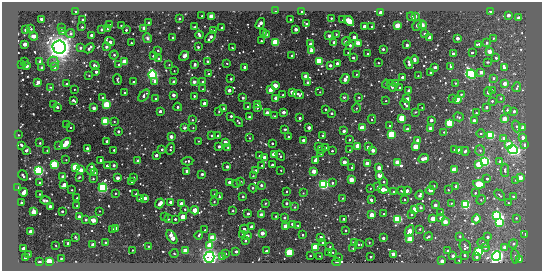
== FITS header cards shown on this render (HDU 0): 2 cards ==
NAXIS1  =                  540 / length of data axis 1
NAXIS2  =                  269 / length of data axis 2

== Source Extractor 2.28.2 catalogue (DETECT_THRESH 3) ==
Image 540 x 269 px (HDU 0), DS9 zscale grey, 1 PNG px = 1 image px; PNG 544 x 273 px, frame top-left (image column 1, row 269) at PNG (2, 2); each listed source drawn as its Kron ellipse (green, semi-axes under 4 px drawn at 4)
Background -187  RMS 200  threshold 594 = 3 sigma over >= 5 px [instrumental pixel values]
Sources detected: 527; of the 527, the 500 brightest by FLUX_AUTO listed and drawn (27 fainter detections omitted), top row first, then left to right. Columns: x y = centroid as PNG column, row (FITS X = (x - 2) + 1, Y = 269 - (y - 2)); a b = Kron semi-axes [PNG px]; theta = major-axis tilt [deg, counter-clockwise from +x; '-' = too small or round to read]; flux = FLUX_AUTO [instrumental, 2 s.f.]
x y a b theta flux
75 11 3 2 - 2.0e+04
275 11 2 2 - 1.1e+04
302 11 3 3 - 4.5e+04
491 11 3 2 - 8.6e+04
381 13 3 3 - 6.8e+05
508 15 3 3 - 2.0e+05
202 16 3 3 - 3.2e+04
211 16 3 3 - 5.3e+05
415 16 3 3 - 7.3e+04
411 17 4 3 - 4.1e+04
331 18 3 3 - 2.3e+04
519 18 3 3 - 2.1e+05
42 19 3 3 - 2.9e+05
83 19 3 3 - 3.1e+04
179 19 3 3 - 4.4e+04
290 19 3 2 - 1.8e+04
343 20 3 2 - 1.4e+04
349 21 6 4 -43 4.5e+05
149 23 3 3 - 5.3e+04
260 23 6 3 52 2.1e+05
306 24 3 3 - 2.2e+04
110 25 2 2 - 9.9e+03
121 25 3 2 - 1.5e+04
397 25 3 3 - 8.9e+05
417 25 6 3 58 8.6e+04
422 25 4 3 - 5.6e+04
364 26 3 3 - 2.2e+05
82 27 3 3 - 2.0e+04
195 27 3 2 - 3.0e+04
372 27 3 3 - 7.0e+04
61 28 3 3 - 3.9e+04
144 28 3 3 - 2.0e+05
222 28 3 3 - 3.2e+04
31 29 3 3 - 1.2e+04
102 29 3 3 - 8.1e+04
107 29 3 2 - 1.0e+04
296 29 3 3 - 1.7e+05
26 30 3 3 - 1.8e+05
126 30 3 3 - 4.3e+04
213 30 3 3 - 3.0e+04
63 32 3 3 - 6.8e+04
263 32 3 3 - 2.3e+04
71 33 5 4 - 3.3e+04
267 34 3 2 - 1.3e+04
336 34 3 3 - 1.1e+04
424 34 3 2 - 1.9e+04
91 35 3 3 - 1.5e+05
199 35 4 3 - 6.7e+04
34 36 4 3 - 1.2e+05
329 36 3 3 - 1.1e+05
210 37 6 3 50 1.7e+05
354 37 3 3 - 1.6e+05
147 38 5 4 - 3.8e+04
172 38 3 2 - 2.0e+04
429 38 4 3 - 3.0e+04
458 38 3 3 - 2.0e+05
493 38 3 2 - 1.6e+04
261 41 3 2 - 2.9e+04
110 42 5 3 - 1.4e+05
275 42 3 3 - 3.5e+06
334 42 3 3 - 8.6e+04
346 42 4 3 - 2.7e+04
131 43 3 3 - 2.3e+04
358 43 3 3 - 6.2e+05
487 43 4 3 - 3.7e+04
25 44 3 3 - 3.7e+05
310 44 3 3 - 1.4e+05
479 44 4 3 - 3.0e+04
350 45 3 3 - 2.1e+04
407 45 3 3 - 7.6e+04
59 47 7 6 - 1.8e+07
106 47 3 3 - 8.6e+04
198 47 3 3 - 3.0e+04
232 47 2 2 - 1.2e+04
80 48 3 3 - 5.5e+04
89 48 6 3 44 9.3e+04
383 49 3 3 - 3.9e+04
158 50 3 3 - 2.0e+04
311 50 3 3 - 3.9e+05
489 51 4 3 - 8.1e+04
348 53 3 2 - 1.3e+04
472 53 3 3 - 3.0e+04
368 54 3 2 - 1.7e+04
453 54 3 3 - 1.6e+05
114 55 4 4 - 2.1e+04
292 55 3 3 - 4.6e+04
153 56 3 3 - 2.6e+04
184 56 5 3 - 1.1e+05
353 58 3 3 - 4.9e+04
496 58 3 3 - 2.2e+04
158 59 3 3 - 5.6e+04
414 60 4 3 - 1.0e+05
40 61 3 3 - 1.4e+05
319 61 3 3 - 3.3e+06
25 62 2 2 - 8.9e+03
53 62 5 5 - 3.0e+04
125 62 3 3 - 1.6e+06
208 62 3 3 - 4.7e+04
487 62 3 2 - 1.8e+04
227 63 3 2 - 1.1e+04
337 63 3 3 - 7.8e+04
378 63 3 2 - 1.6e+04
409 63 6 3 -76 8.4e+04
119 64 3 3 - 3.4e+04
22 65 3 3 - 1.8e+04
95 65 5 3 - 2.9e+04
169 65 3 3 - 1.1e+04
195 65 4 3 - 3.7e+04
330 65 3 3 - 9.6e+04
26 66 3 3 - 2.1e+05
451 66 3 3 - 2.5e+04
41 67 3 3 - 2.5e+04
54 67 3 3 - 4.1e+04
244 67 3 3 - 7.5e+04
435 67 3 2 - 2.5e+04
504 68 4 3 - 2.3e+05
174 71 2 2 - 9.8e+03
96 72 3 3 - 7.1e+04
481 72 3 3 - 1.3e+05
431 73 3 3 - 4.6e+04
208 74 3 3 - 2.7e+04
356 74 2 2 - 1.2e+04
471 74 5 4 - 6.0e+06
89 75 3 2 - 1.2e+04
153 75 4 4 - 5.4e+06
418 76 2 2 - 1.2e+04
306 77 3 3 - 1.0e+06
402 77 3 3 - 1.0e+05
493 78 3 3 - 3.3e+04
231 79 3 3 - 3.8e+04
345 79 5 3 - 2.5e+05
117 80 5 3 - 2.1e+04
155 81 3 3 - 1.5e+05
38 82 3 3 - 2.1e+05
133 82 3 3 - 4.1e+04
174 82 3 3 - 1.4e+05
194 82 4 3 - 4.9e+04
203 82 3 3 - 3.9e+04
307 82 3 3 - 4.3e+04
395 83 3 3 - 1.6e+05
455 83 3 2 - 1.5e+04
505 83 3 3 - 2.8e+05
66 84 3 3 - 3.2e+04
386 84 4 3 - 4.5e+04
275 85 3 3 - 6.6e+05
392 86 6 3 -61 1.1e+05
51 87 2 2 - 9.6e+03
517 87 5 2 - 2.4e+04
400 88 3 3 - 3.6e+04
203 89 3 3 - 1.5e+04
74 90 2 2 - 1.0e+04
229 90 3 3 - 1.9e+05
270 90 3 3 - 5.0e+05
492 90 3 2 - 1.0e+04
409 91 3 3 - 1.3e+05
292 92 3 3 - 3.8e+05
320 92 3 3 - 1.2e+04
488 92 5 3 - 9.2e+04
125 93 3 3 - 6.6e+04
299 94 5 3 - 5.4e+04
461 94 3 2 - 1.2e+04
173 95 3 3 - 1.5e+05
283 95 3 2 - 1.5e+04
144 96 7 4 49 5.0e+04
194 96 3 3 - 2.5e+04
344 97 4 4 - 1.7e+04
359 97 3 3 - 1.0e+04
103 98 3 3 - 4.5e+04
243 98 3 3 - 5.7e+04
276 98 3 3 - 4.2e+05
501 98 3 3 - 1.8e+04
156 99 3 3 - 2.9e+04
407 99 3 3 - 3.5e+05
452 99 3 2 - 1.5e+04
73 100 4 3 - 3.4e+04
457 100 4 3 - 3.6e+05
386 101 2 2 - 9.5e+03
492 101 3 3 - 2.4e+04
204 103 3 3 - 1.2e+05
258 104 3 3 - 5.7e+04
405 104 6 3 -46 2.7e+04
53 105 3 3 - 4.5e+04
107 105 3 3 - 3.0e+06
57 107 3 3 - 4.5e+04
178 107 4 3 - 5.6e+04
248 107 2 2 - 1.3e+04
422 107 3 2 - 1.3e+04
486 107 3 3 - 5.1e+04
94 108 3 3 - 1.9e+05
257 108 3 3 - 1.9e+04
356 108 5 3 - 1.3e+04
224 109 3 3 - 8.3e+04
325 109 3 2 - 2.2e+04
507 110 3 3 - 2.0e+04
160 111 3 3 - 8.6e+04
219 111 3 2 - 9.6e+03
514 111 3 3 - 7.3e+04
283 112 3 3 - 2.1e+05
415 112 3 2 - 1.2e+04
267 113 3 3 - 4.1e+05
332 113 3 3 - 2.9e+04
476 113 3 3 - 2.0e+04
231 116 3 3 - 3.8e+04
274 116 3 2 - 1.5e+04
249 117 3 3 - 2.0e+04
459 117 5 4 - 2.0e+04
299 118 3 3 - 3.7e+04
402 118 3 3 - 2.6e+06
372 119 4 3 - 1.5e+04
504 119 3 3 - 4.8e+05
192 120 3 2 - 1.4e+04
431 120 3 3 - 1.4e+05
114 121 3 3 - 1.3e+04
474 121 3 3 - 2.3e+05
105 122 3 3 - 4.2e+06
238 122 5 3 - 2.6e+04
450 123 3 3 - 4.9e+06
67 125 3 2 - 1.6e+04
389 126 4 3 - 1.5e+04
517 126 6 4 -69 2.6e+04
71 127 3 2 - 1.4e+04
184 128 3 3 - 9.0e+04
193 128 2 2 - 1.2e+04
309 128 3 3 - 1.8e+05
362 128 3 3 - 9.6e+05
523 128 3 3 - 4.0e+05
285 129 3 3 - 3.4e+04
407 129 3 3 - 6.2e+04
430 129 3 3 - 4.0e+05
118 131 3 3 - 7.8e+04
344 131 3 3 - 1.2e+05
444 132 3 2 - 1.3e+04
481 133 4 3 - 1.4e+04
391 134 3 3 - 4.1e+06
18 135 3 3 - 1.6e+04
212 135 3 3 - 4.5e+04
218 135 3 3 - 2.2e+04
490 135 3 3 - 6.5e+06
323 136 3 3 - 4.8e+04
171 137 3 3 - 2.0e+05
288 137 3 2 - 2.5e+04
523 137 3 3 - 1.8e+05
249 138 3 3 - 1.4e+04
504 138 3 3 - 1.5e+05
303 140 3 3 - 1.1e+05
349 140 3 2 - 9.9e+03
418 140 3 3 - 2.9e+05
107 141 3 3 - 8.6e+04
198 141 3 2 - 1.1e+04
225 142 3 3 - 3.6e+05
40 143 3 2 - 2.2e+04
66 143 6 3 49 1.2e+06
272 143 3 3 - 2.9e+04
21 145 4 3 - 2.6e+04
509 145 4 3 - 1.8e+06
525 145 3 3 - 1.5e+05
59 146 3 2 - 1.1e+04
219 146 3 3 - 1.1e+05
357 146 3 3 - 7.7e+05
228 147 4 3 - 1.6e+04
319 147 3 3 - 1.6e+04
326 147 3 3 - 3.5e+04
368 147 4 3 - 2.5e+05
415 147 3 3 - 1.3e+06
87 148 3 3 - 6.1e+04
162 149 3 3 - 4.6e+04
170 149 6 3 74 3.1e+04
322 149 3 3 - 4.6e+04
26 150 3 3 - 8.1e+04
47 150 2 2 - 8.9e+03
114 150 3 2 - 2.4e+04
350 150 3 2 - 1.3e+04
373 150 3 3 - 1.9e+05
454 150 3 3 - 2.7e+04
459 150 4 3 - 3.1e+05
480 150 5 5 - 2.2e+04
513 150 5 4 - 6.1e+06
332 151 3 2 - 2.8e+04
465 151 4 3 - 4.1e+04
321 153 3 2 - 1.1e+04
274 154 3 3 - 1.3e+06
156 155 3 3 - 1.2e+05
260 156 3 3 - 6.7e+04
280 156 5 3 - 2.5e+04
264 157 3 3 - 1.6e+05
423 159 6 3 24 2.8e+05
66 160 3 2 - 1.1e+04
101 160 3 3 - 6.2e+04
316 160 3 3 - 4.0e+05
138 161 3 3 - 1.5e+05
187 161 6 2 5 3.2e+04
484 161 4 4 - 5.9e+06
500 161 3 3 - 7.5e+04
344 162 3 3 - 2.9e+05
398 163 4 3 - 1.8e+06
54 164 3 3 - 3.8e+06
367 164 3 3 - 6.6e+05
478 164 3 3 - 7.6e+05
114 165 3 3 - 8.7e+04
262 165 3 2 - 1.6e+04
272 165 3 3 - 7.1e+04
107 166 3 3 - 1.3e+05
75 167 3 3 - 2.5e+06
227 167 3 3 - 7.9e+04
352 168 3 3 - 1.9e+04
379 168 3 3 - 2.4e+05
91 169 6 3 73 1.3e+05
454 169 3 3 - 8.2e+05
81 170 3 3 - 4.4e+05
255 170 3 3 - 3.3e+04
281 170 2 2 - 9.5e+03
505 170 6 4 -89 3.4e+04
38 171 4 4 - 6.3e+06
187 171 3 3 - 1.5e+05
314 171 3 3 - 4.5e+05
95 172 2 2 - 1.1e+04
202 174 3 3 - 6.3e+04
23 175 5 3 - 4.4e+04
379 175 3 3 - 7.4e+05
253 176 3 2 - 9.2e+03
63 177 3 3 - 2.0e+05
79 177 3 2 - 1.5e+04
134 177 3 2 - 1.4e+04
117 178 3 3 - 2.2e+05
520 178 3 3 - 5.2e+05
93 179 3 2 - 1.7e+04
487 179 3 3 - 3.8e+04
351 180 3 3 - 7.5e+05
515 180 3 3 - 1.2e+04
132 181 3 3 - 3.2e+04
241 181 3 2 - 1.0e+04
229 182 3 3 - 7.2e+04
384 182 4 3 - 1.3e+04
40 183 3 3 - 3.0e+04
236 183 2 2 - 9.0e+03
332 183 3 3 - 3.3e+04
324 184 4 4 - 6.4e+06
479 184 6 3 -10 2.8e+06
64 185 3 3 - 3.3e+05
261 185 3 3 - 5.6e+04
434 186 3 3 - 1.3e+04
456 186 3 3 - 1.3e+05
18 187 3 2 - 2.4e+04
378 187 3 3 - 1.4e+05
103 188 4 4 - 6.1e+06
253 188 4 2 - 2.8e+04
370 188 3 2 - 1.1e+04
383 189 5 3 - 4.9e+05
72 190 3 2 - 1.4e+04
430 190 4 3 - 1.2e+05
448 190 3 3 - 1.5e+04
287 191 3 3 - 2.2e+04
401 191 3 2 - 1.3e+04
407 191 3 3 - 1.2e+05
23 192 4 3 - 4.9e+05
393 192 3 3 - 3.6e+04
115 193 3 3 - 1.4e+04
303 193 3 3 - 1.1e+04
475 193 3 2 - 2.1e+04
40 194 3 2 - 2.0e+04
136 194 3 3 - 2.5e+04
215 194 3 2 - 1.3e+04
420 195 4 3 - 2.9e+04
500 195 6 3 -47 2.1e+04
243 196 3 3 - 3.7e+04
219 197 3 3 - 3.0e+04
513 197 4 3 - 2.6e+04
77 198 2 2 - 1.0e+04
145 198 3 3 - 1.6e+05
343 198 2 2 - 1.0e+04
140 199 4 3 - 2.4e+04
404 199 3 3 - 1.4e+04
371 200 3 3 - 6.5e+04
481 200 5 4 - 1.4e+04
46 201 5 3 - 4.6e+04
170 202 3 3 - 1.2e+05
214 202 3 2 - 1.6e+04
22 203 3 3 - 1.0e+05
160 203 5 3 - 3.1e+05
266 203 4 2 - 1.0e+04
286 203 3 3 - 5.1e+04
451 203 3 2 - 1.5e+04
508 203 3 2 - 1.0e+04
181 204 3 3 - 4.1e+05
435 205 3 3 - 1.6e+05
465 205 3 3 - 7.9e+06
50 206 3 3 - 1.1e+05
77 206 3 2 - 1.6e+04
294 207 3 3 - 1.8e+04
421 207 3 3 - 2.0e+04
185 209 3 3 - 2.1e+04
415 209 3 3 - 8.2e+05
195 210 4 3 - 5.4e+05
62 211 3 2 - 3.2e+04
99 211 2 2 - 1.1e+04
233 211 3 2 - 1.9e+04
34 212 3 3 - 1.0e+06
441 212 3 2 - 2.4e+04
248 213 3 3 - 5.5e+04
384 214 2 2 - 9.0e+03
261 215 4 3 - 7.6e+04
372 215 3 3 - 5.6e+05
411 215 3 2 - 1.6e+04
79 216 3 3 - 3.2e+04
276 216 3 2 - 1.8e+04
497 216 4 3 - 8.8e+06
165 217 2 2 - 1.1e+04
183 217 3 3 - 7.4e+05
284 217 3 3 - 3.9e+04
441 218 3 3 - 2.8e+05
516 218 3 3 - 1.8e+04
168 219 3 3 - 3.0e+04
175 219 3 3 - 4.4e+04
343 219 3 3 - 2.5e+04
397 219 3 3 - 7.4e+06
433 219 3 3 - 6.2e+05
476 219 4 3 - 5.7e+05
86 220 3 3 - 5.8e+04
93 220 3 3 - 4.9e+05
445 222 3 3 - 5.5e+05
500 223 4 3 - 5.1e+06
292 224 3 3 - 8.3e+04
298 225 3 2 - 1.3e+04
286 226 3 3 - 5.0e+05
251 227 3 3 - 1.8e+05
116 228 3 3 - 1.1e+05
113 229 3 3 - 4.3e+04
244 229 4 3 - 7.0e+04
420 229 2 2 - 8.9e+03
205 230 3 2 - 1.2e+04
346 230 3 2 - 1.5e+04
409 231 6 3 62 5.1e+05
31 232 3 3 - 1.4e+06
262 233 3 3 - 2.8e+05
242 234 2 2 - 1.3e+04
525 234 4 2 - 2.0e+04
199 235 4 3 - 3.7e+04
302 235 3 3 - 2.8e+04
247 236 3 3 - 2.3e+05
428 236 4 2 - 2.7e+04
460 236 3 3 - 1.8e+04
75 237 3 3 - 2.4e+04
172 237 7 3 -57 5.2e+05
321 237 4 3 - 7.1e+04
488 237 3 3 - 6.9e+04
213 238 3 3 - 2.4e+06
383 238 3 3 - 8.5e+04
410 239 3 3 - 1.6e+06
245 241 3 3 - 2.5e+04
105 242 3 2 - 2.2e+04
322 242 3 3 - 2.4e+04
369 242 2 2 - 1.2e+04
68 243 3 3 - 6.2e+04
354 243 3 3 - 3.8e+05
483 243 6 4 -20 3.9e+04
359 244 5 2 - 2.1e+04
513 244 5 4 - 3.5e+04
56 245 2 2 - 1.0e+04
93 245 3 3 - 3.4e+05
210 245 3 3 - 1.2e+06
148 246 2 2 - 1.1e+04
330 246 3 2 - 1.4e+04
315 247 4 3 - 1.7e+06
465 247 7 5 -68 3.5e+04
504 247 3 3 - 1.4e+05
24 248 3 3 - 2.9e+05
353 248 3 3 - 1.8e+04
485 248 4 4 - 3.4e+04
132 250 2 2 - 1.4e+04
185 251 3 3 - 9.2e+05
266 251 3 3 - 4.1e+04
448 251 3 3 - 4.2e+04
236 252 3 3 - 5.6e+04
289 252 3 3 - 3.9e+06
329 252 3 3 - 9.8e+04
333 252 3 2 - 1.5e+04
478 252 4 3 - 4.7e+06
174 253 4 4 - 1.3e+04
225 253 3 3 - 1.9e+04
28 254 3 2 - 1.7e+04
393 254 3 3 - 3.2e+05
464 255 3 3 - 3.3e+04
310 256 3 2 - 1.7e+04
320 256 3 2 - 8.9e+03
453 256 3 3 - 7.3e+04
496 256 5 4 - 8.7e+06
515 256 7 4 -85 3.9e+04
209 257 5 5 - 8.9e+06
222 257 3 3 - 2.0e+05
338 257 2 2 - 1.0e+04
371 257 3 2 - 2.4e+04
476 257 3 3 - 5.3e+04
25 258 3 3 - 1.6e+05
61 259 3 3 - 2.6e+04
520 259 3 3 - 7.4e+04
459 260 3 3 - 1.6e+04
442 261 3 3 - 2.0e+05
39 262 3 2 - 9.1e+04
49 262 3 3 - 5.4e+06
337 262 4 3 - 1.9e+04
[27 fainter detections neither listed nor drawn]

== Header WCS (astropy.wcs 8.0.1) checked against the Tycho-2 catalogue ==
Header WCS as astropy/WCSLIB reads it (CRVAL/CRPIX/CD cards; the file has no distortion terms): RA---TAN/DEC--TAN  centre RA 20:10:31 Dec -56:00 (302.63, -56.00 deg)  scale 2.1 arcsec/px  FOV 18.9' x 9.4'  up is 0 deg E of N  parity normal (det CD < 0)
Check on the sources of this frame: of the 60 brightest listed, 3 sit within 2.7 arcsec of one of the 3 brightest Tycho-2 stars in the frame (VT <= 12.40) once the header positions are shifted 0.25 arcsec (0.18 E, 0.18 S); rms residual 0.91 arcsec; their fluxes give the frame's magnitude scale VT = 29.15 - 2.5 log10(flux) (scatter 0.45 mag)
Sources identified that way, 3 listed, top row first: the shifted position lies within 2.7 arcsec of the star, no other Tycho-2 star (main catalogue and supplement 1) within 5.4 arcsec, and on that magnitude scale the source's flux lands within +1.5 / -3 mag of the star's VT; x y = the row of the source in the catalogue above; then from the Tycho-2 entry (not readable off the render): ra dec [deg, ICRS J2000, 3 dp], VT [Tycho-2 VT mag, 2 dp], TYC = Tycho-2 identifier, HIP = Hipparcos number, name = IAU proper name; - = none
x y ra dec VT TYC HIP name
59 47 302.852 -55.945 10.57 8780-1460-1 - -
496 256 302.394 -56.067 12.40 8780-1512-1 - -
209 257 302.696 -56.068 11.78 8780-1653-1 - -